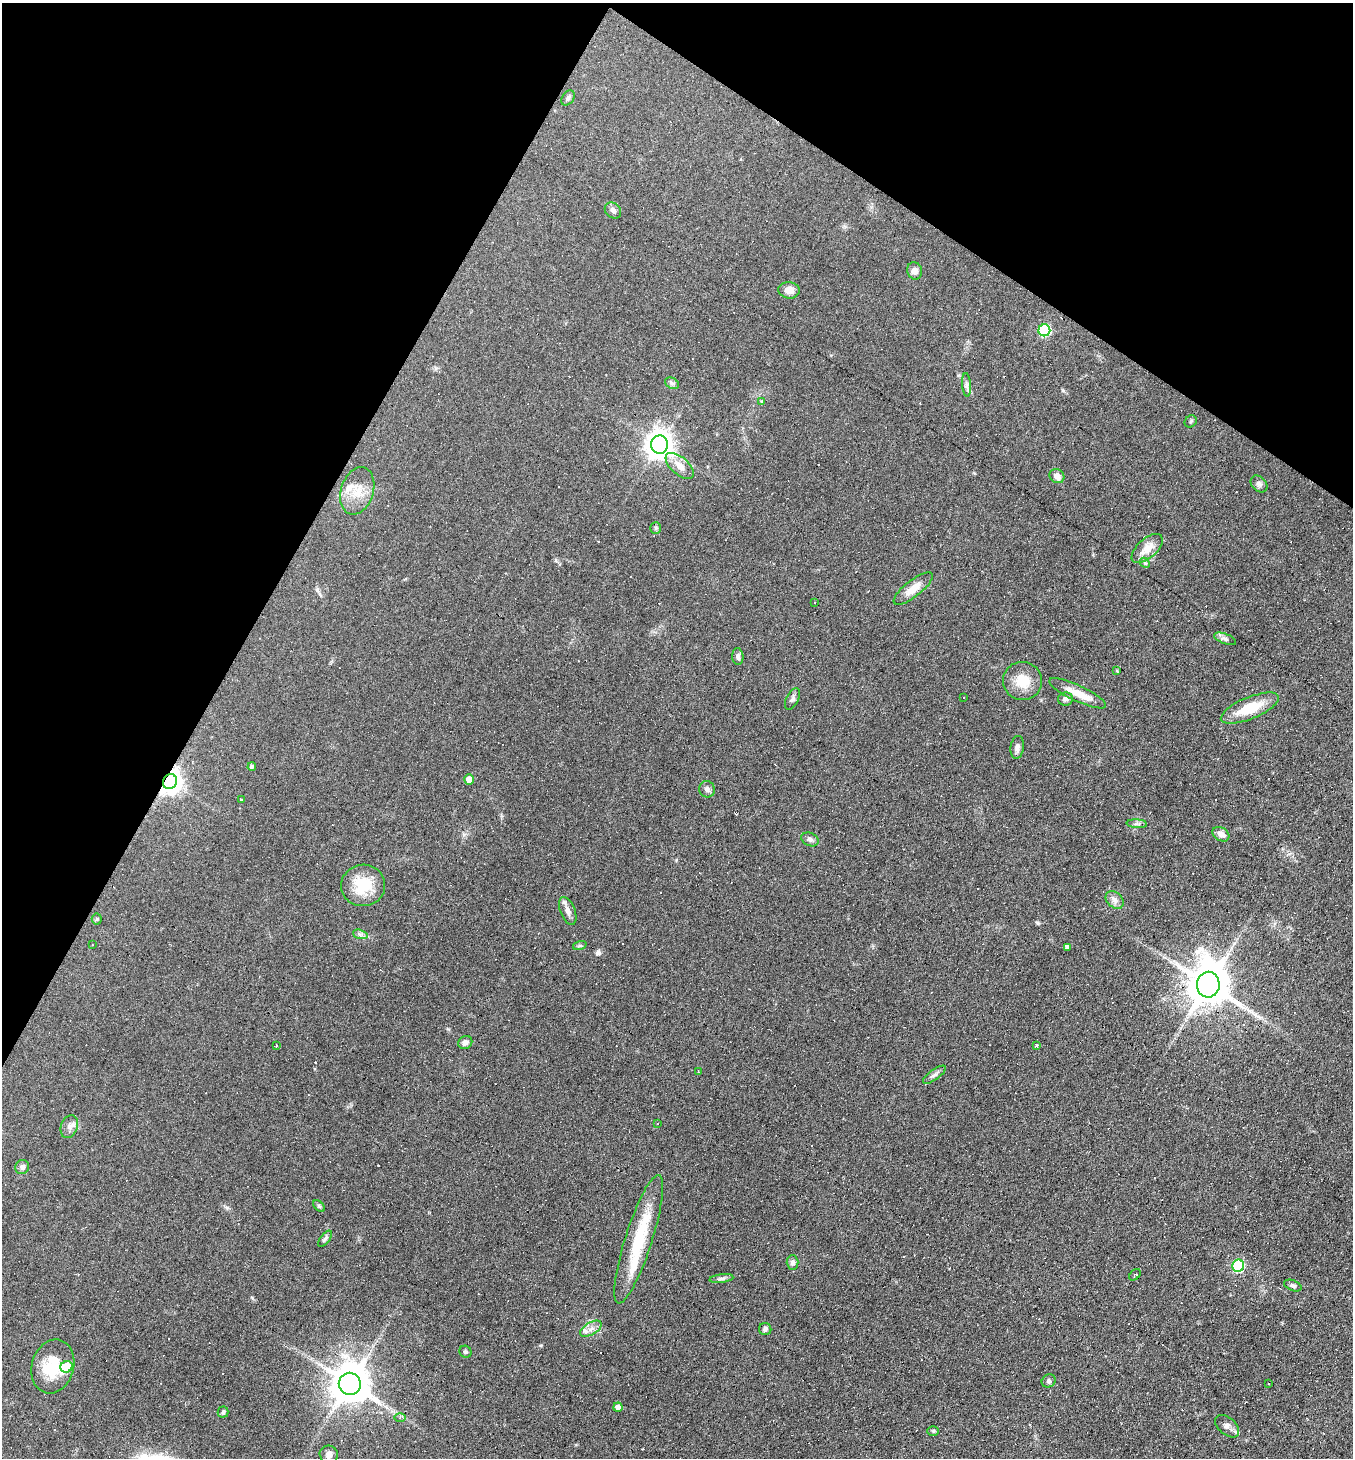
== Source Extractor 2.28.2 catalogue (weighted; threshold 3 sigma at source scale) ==
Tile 2 of 4 x 4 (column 2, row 1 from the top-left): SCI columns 1636-2986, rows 4370-5825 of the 5834 x 5825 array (HDU 1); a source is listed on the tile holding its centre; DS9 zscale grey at full resolution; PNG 1355 x 1460 px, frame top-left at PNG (2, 3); each listed source drawn as its Kron ellipse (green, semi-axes under 4 px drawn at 4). Shown black and unused: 26% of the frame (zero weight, under 5 of 9 exposures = <1% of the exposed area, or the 3 px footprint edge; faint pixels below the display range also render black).
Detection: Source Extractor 2.28.2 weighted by HDU 2 'WHT'; one run over the whole footprint, this tile lists its part. Background 0.104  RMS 0.0049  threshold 0.0201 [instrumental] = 3 sigma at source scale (4.09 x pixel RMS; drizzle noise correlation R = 1.36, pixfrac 0.8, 0.05/0.05 arcsec/px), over >= 5 px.
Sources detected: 115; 35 cosmic-ray / hot-pixel residue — neither listed nor drawn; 4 inside a brighter listed object's ellipse — not listed separately; the other 76 listed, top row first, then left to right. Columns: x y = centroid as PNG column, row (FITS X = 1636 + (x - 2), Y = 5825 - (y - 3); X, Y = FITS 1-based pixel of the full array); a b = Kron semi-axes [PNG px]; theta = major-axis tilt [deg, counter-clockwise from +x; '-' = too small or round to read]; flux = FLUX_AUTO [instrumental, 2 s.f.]
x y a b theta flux
568 98 8 5 56 1.2
613 210 9 7 -43 1.7
915 271 9 7 -77 2.5
789 290 11 8 -7 3.7
1044 330 6 6 - 42
672 383 7 5 -30 0.95
967 385 11 4 -85 1.4
761 401 3 3 - 0.83
1191 421 6 5 - 0.81
660 445 9 8 - 500
680 466 17 8 -41 4.8
1057 476 8 6 -36 2.9
1259 484 10 7 -45 1.5
357 491 24 16 72 9.4
656 528 5 5 - 0.67
1147 548 19 9 42 5.6
1145 563 6 4 -47 0.62
913 589 24 8 38 5.8
815 602 3 3 - 1.5
1225 639 11 5 -21 1.4
738 656 8 5 -85 1.3
1117 671 3 3 - 0.41
1022 681 19 19 - 9.1
1078 693 31 8 -25 7.4
964 697 2 2 - 0.34
792 699 11 6 63 1.3
1065 699 7 6 - 1.7
1250 708 31 11 22 13
1017 747 11 6 81 1.8
252 766 4 4 - 0.89
469 779 5 4 - 5.4
170 782 8 6 63 370
707 789 8 7 - 1.6
241 799 3 3 - 4.4
1137 824 10 4 -4 0.99
1221 834 9 6 -32 2.5
810 839 9 6 -24 1.5
363 885 22 20 8 16
1115 900 10 7 -43 2.1
568 911 15 7 -68 2.7
97 919 5 5 - 0.55
360 934 7 4 -19 1.1
92 945 2 2 - 0.48
580 945 7 4 18 0.8
1067 947 4 4 - 2.2
1208 985 13 11 88 1600
465 1042 7 6 - 2.1
277 1045 3 3 - 4
1036 1045 3 3 - 11
698 1071 3 2 - 0.51
934 1075 14 5 36 1.5
657 1123 3 2 - 0.35
69 1127 12 8 69 2.5
22 1167 7 6 - 1.5
319 1206 7 4 -45 0.66
325 1239 9 4 53 1.2
639 1239 67 13 72 27
792 1263 7 6 - 1.5
1238 1266 6 6 - 44
1135 1275 7 4 44 0.99
721 1279 12 4 7 1.3
1293 1285 9 5 -22 1.1
591 1329 12 6 32 2.4
765 1329 6 6 - 1.2
465 1352 6 5 - 0.98
53 1366 27 21 74 16
67 1367 6 5 - 21
1049 1381 7 6 - 0.93
350 1384 11 11 - 1300
1268 1384 2 2 - 0.28
618 1407 5 4 - 2.5
223 1412 5 5 - 0.71
400 1418 6 4 1 0.75
1227 1426 14 8 -41 2.8
933 1431 6 5 - 0.82
329 1455 9 8 - 2.2
Overlapping masked pixels (flux is a lower limit): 3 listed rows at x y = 170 782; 1208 985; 639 1239
Unlisted compact peaks at least as high as the median listed source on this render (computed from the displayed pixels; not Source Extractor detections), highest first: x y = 599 953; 1038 923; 541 1345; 448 1029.